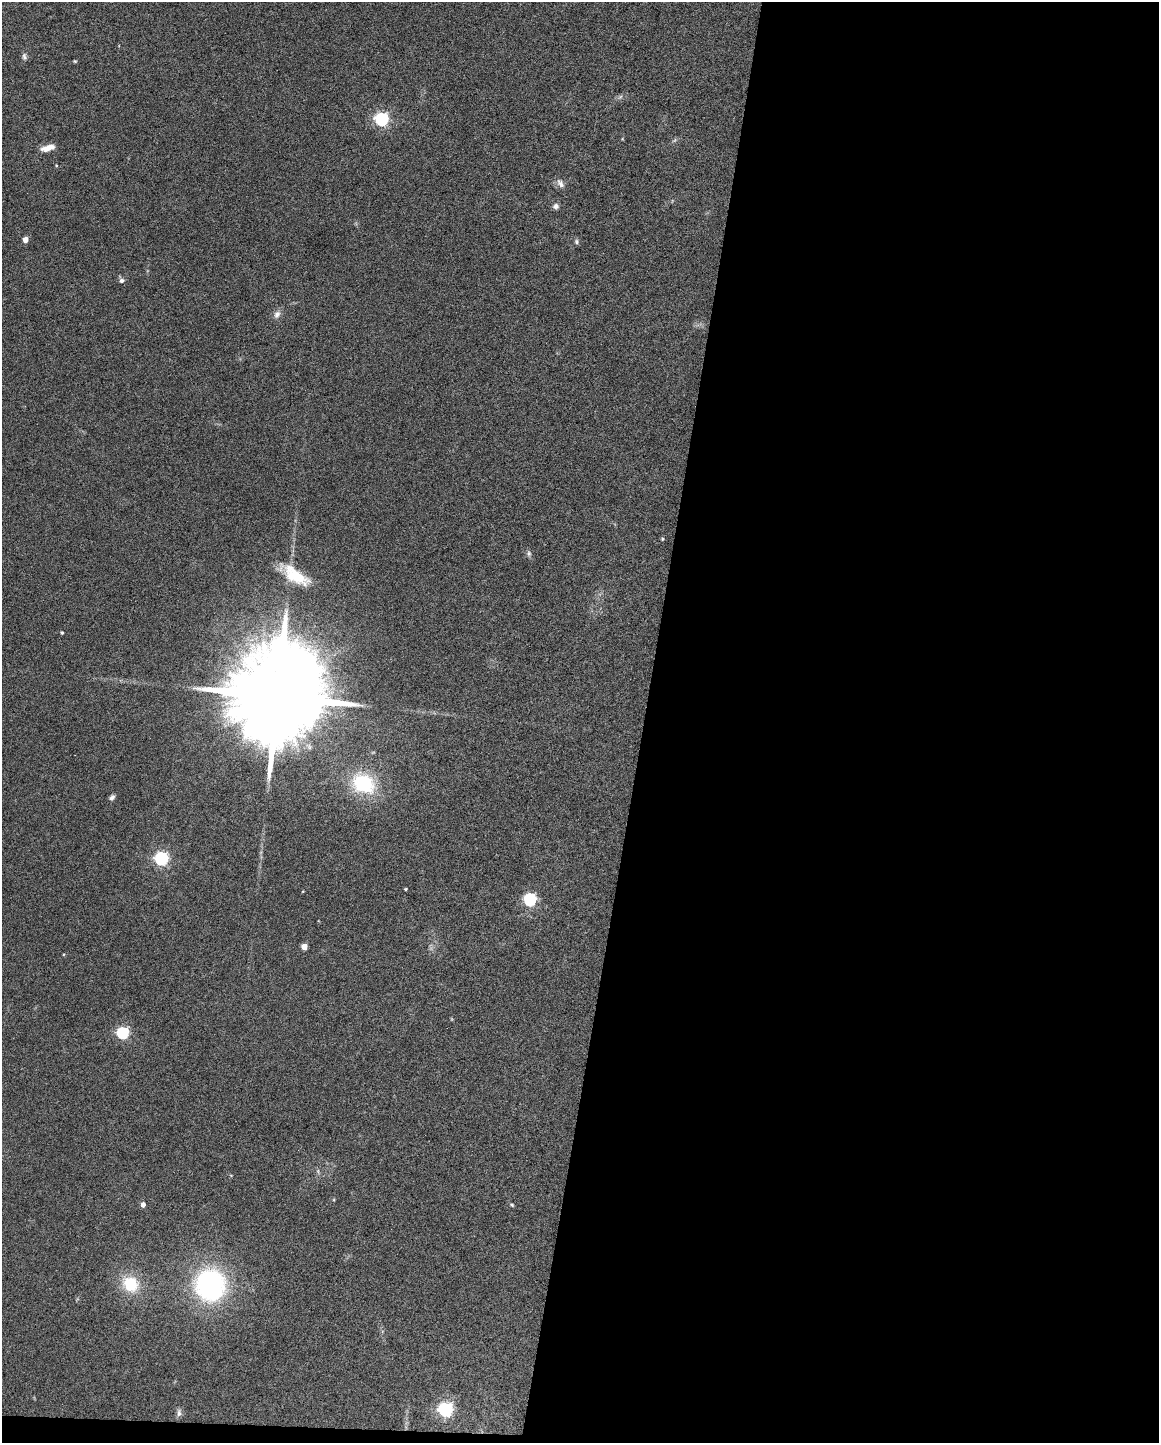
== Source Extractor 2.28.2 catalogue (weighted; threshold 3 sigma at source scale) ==
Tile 12 of 4 x 3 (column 4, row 3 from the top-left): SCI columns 3473-4629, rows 220-1660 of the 4630 x 4648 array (HDU 1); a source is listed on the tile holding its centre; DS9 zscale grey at full resolution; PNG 1161 x 1445 px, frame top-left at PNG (2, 2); no overlay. Shown black and unused: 45% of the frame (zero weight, under 4 of 8 exposures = <1% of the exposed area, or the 3 px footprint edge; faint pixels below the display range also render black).
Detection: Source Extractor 2.28.2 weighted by HDU 2 'WHT'; one run over the whole footprint, this tile lists its part. Background 0.0773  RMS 0.005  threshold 0.0206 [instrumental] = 3 sigma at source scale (4.09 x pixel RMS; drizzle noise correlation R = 1.36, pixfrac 0.8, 0.05/0.05 arcsec/px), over >= 5 px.
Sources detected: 33; all 33 listed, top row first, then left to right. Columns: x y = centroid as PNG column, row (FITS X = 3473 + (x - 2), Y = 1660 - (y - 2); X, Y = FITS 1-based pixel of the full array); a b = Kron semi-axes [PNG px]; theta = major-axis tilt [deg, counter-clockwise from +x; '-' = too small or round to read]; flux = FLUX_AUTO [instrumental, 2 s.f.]
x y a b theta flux
24 56 10 6 -78 1.3
75 61 4 3 - 0.47
620 97 7 4 19 0.91
382 119 6 6 - 100
674 140 7 4 45 0.83
48 148 16 7 16 4.6
56 166 4 4 - 0.41
560 183 14 7 -57 2.5
556 206 7 7 - 1.7
25 240 4 4 - 4.2
576 242 7 6 - 0.98
121 281 7 6 - 1.3
277 314 12 8 61 2.4
663 539 4 4 - 0.63
529 553 8 6 -75 1.2
295 575 39 14 -32 18
62 633 4 4 - 0.7
277 697 28 20 78 16000
363 784 19 15 -30 40
112 797 7 5 45 1.3
162 859 6 6 - 100
406 889 3 3 - 0.56
303 891 4 3 - 0.32
530 900 6 6 - 75
304 946 4 4 - 6.6
123 1033 6 5 - 61
318 1171 9 3 -78 0.87
143 1205 4 4 - 2.8
512 1205 6 4 -18 0.62
131 1284 18 16 -42 19
210 1285 40 38 -81 74
446 1410 6 6 - 120
179 1413 12 6 86 1.6